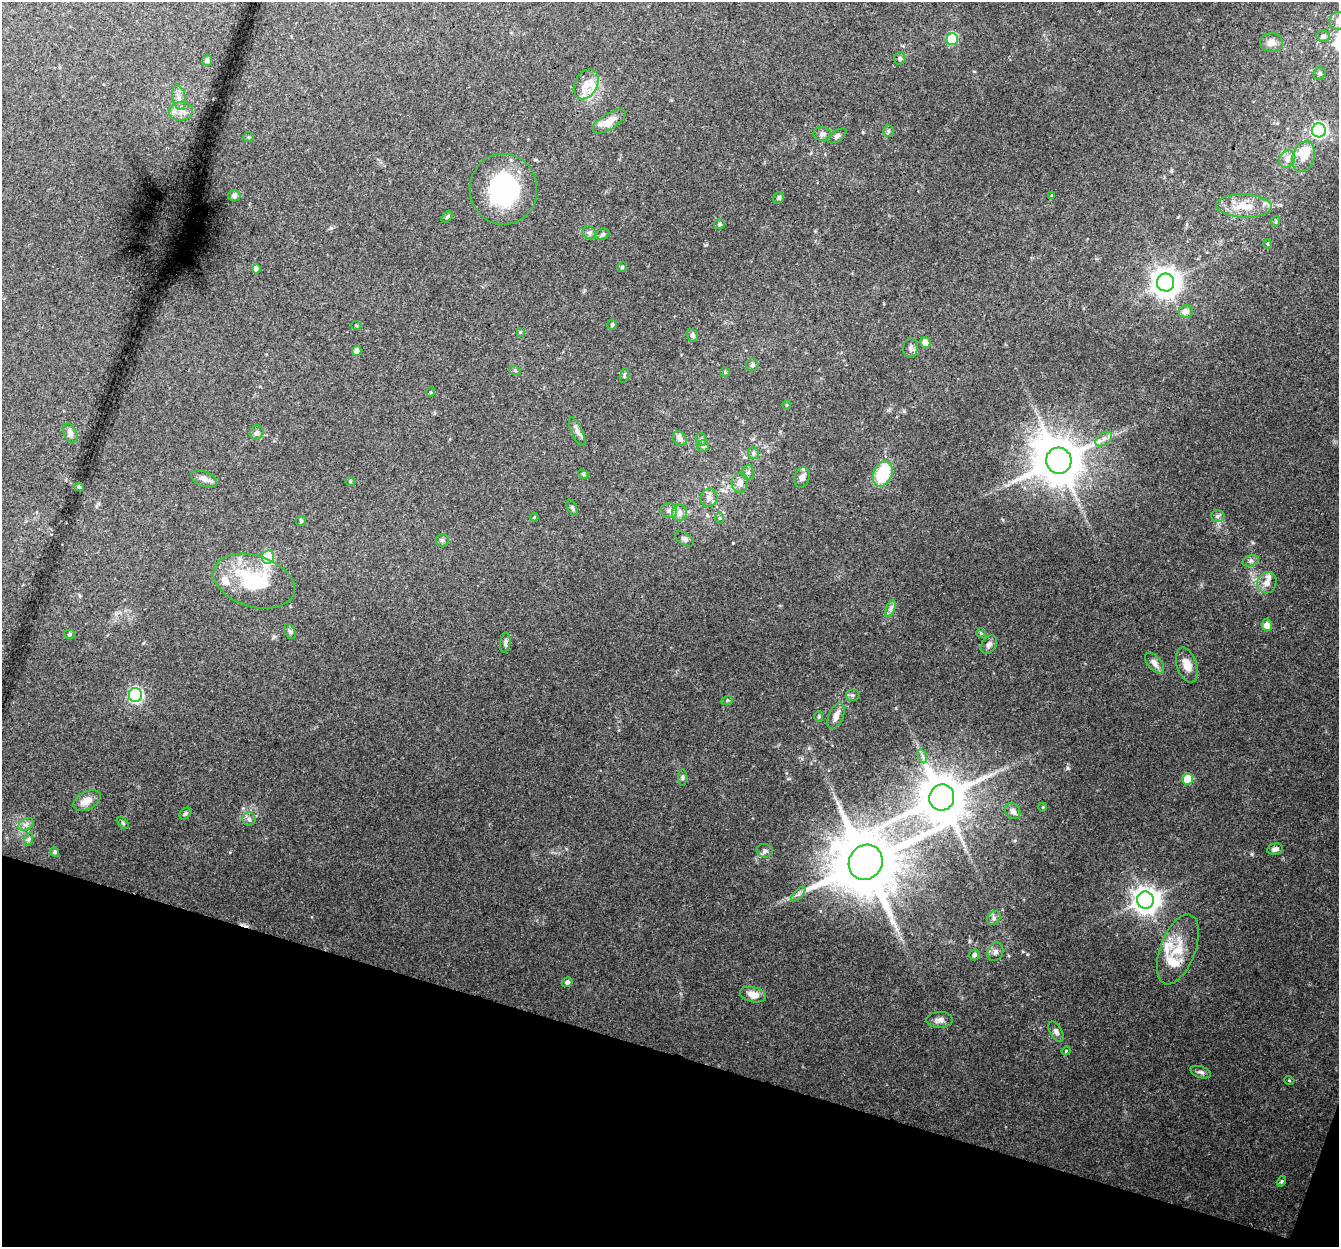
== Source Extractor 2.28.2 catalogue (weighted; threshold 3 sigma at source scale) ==
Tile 15 of 4 x 4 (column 3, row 4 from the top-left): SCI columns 2694-4030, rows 273-1517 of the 5396 x 5587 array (HDU 1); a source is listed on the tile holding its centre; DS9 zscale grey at full resolution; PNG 1341 x 1249 px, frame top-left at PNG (2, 2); each listed source drawn as its Kron ellipse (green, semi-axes under 4 px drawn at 4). Shown black and unused: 16% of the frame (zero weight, under 3 of 4 exposures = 5% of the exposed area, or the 3 px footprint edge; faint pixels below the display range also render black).
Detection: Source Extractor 2.28.2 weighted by HDU 2 'WHT'; one run over the whole footprint, this tile lists its part. Background 0.0834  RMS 0.0054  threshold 0.0242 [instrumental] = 3 sigma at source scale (4.5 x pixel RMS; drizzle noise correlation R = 1.50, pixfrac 1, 0.0396/0.0396 arcsec/px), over >= 5 px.
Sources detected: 132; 1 cosmic-ray / hot-pixel residue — neither listed nor drawn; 10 inside a brighter listed object's ellipse — not listed separately; the other 121 listed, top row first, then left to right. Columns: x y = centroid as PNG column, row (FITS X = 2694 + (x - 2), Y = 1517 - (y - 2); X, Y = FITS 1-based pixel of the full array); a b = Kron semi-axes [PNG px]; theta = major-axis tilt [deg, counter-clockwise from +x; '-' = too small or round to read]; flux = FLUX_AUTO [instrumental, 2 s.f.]
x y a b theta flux
1338 21 9 8 - 2.8
1323 36 6 5 - 1.3
952 39 6 5 - 33
1272 43 11 9 -5 3.5
900 59 6 6 - 1.2
207 60 5 5 - 1.5
1319 74 6 5 - 1.2
586 84 16 11 62 6.8
179 98 12 6 -78 3.1
181 111 12 9 10 4.1
609 121 19 8 32 6.7
1319 130 7 7 - 110
888 131 6 5 - 0.86
822 134 9 7 -3 1.7
837 136 10 5 33 1.4
248 137 5 4 - 0.76
1303 157 15 11 73 6.2
1287 159 9 7 60 3.3
503 189 35 34 - 62
234 196 6 5 - 1.4
1052 196 4 3 - 0.58
779 198 6 5 - 1
1244 206 28 11 -2 10
447 217 7 4 54 0.97
1276 221 5 3 - 0.66
719 224 5 5 - 1
589 233 7 6 - 1.4
602 234 7 5 21 1.1
1267 244 4 3 - 0.46
622 267 5 4 - 0.67
256 269 4 4 - 3.5
1166 282 9 8 - 630
1186 312 7 6 - 2.9
356 325 5 3 - 0.45
612 325 5 4 - 0.98
520 332 4 4 - 0.57
692 335 6 5 - 1.9
925 342 6 5 - 4
910 348 9 7 81 2
357 351 5 5 - 3.3
752 365 6 6 - 1.2
515 371 6 4 -20 0.76
725 372 5 5 - 0.67
624 376 8 4 75 0.97
431 392 5 3 - 0.46
786 405 5 3 - 0.51
577 432 15 5 -66 2.6
70 433 10 6 -64 2
257 433 7 6 - 1.7
680 439 8 6 -49 3.1
1104 439 9 6 36 2.4
701 440 6 5 - 1.1
703 446 6 5 - 1.2
753 453 6 5 - 1.1
1059 461 13 12 - 2400
748 472 7 6 - 1.3
583 474 5 4 - 0.73
883 474 13 9 66 25
802 477 10 7 70 2.6
204 479 13 7 -21 3.1
350 481 5 3 - 0.5
740 483 10 8 82 3.7
79 487 4 3 - 1.1
709 498 9 8 - 2.7
572 508 8 4 -65 1
669 510 8 7 - 2.1
679 513 8 7 - 3.2
1217 516 7 6 - 1.4
534 517 4 4 - 0.55
720 518 6 4 90 0.73
301 521 5 5 - 0.8
685 539 10 5 -31 1.7
442 540 6 6 - 1.1
268 557 7 6 - 32
1251 561 8 5 20 1.5
254 581 42 25 -17 41
1267 583 11 9 68 3.7
890 609 9 4 71 1.6
1267 625 6 5 - 4.1
290 632 8 5 -62 1.1
981 633 5 5 - 0.65
69 634 5 4 - 0.79
505 643 10 5 81 1.4
989 644 10 7 55 2.2
1154 663 12 6 -49 2.9
1187 665 18 10 -71 6.2
135 695 7 6 - 100
852 695 7 6 - 1.3
727 701 6 4 21 0.74
819 716 5 4 - 0.79
836 716 13 7 66 4
922 756 7 4 -71 1.4
682 778 8 4 89 1
1188 779 5 5 - 12
942 798 13 12 - 2500
87 800 15 9 25 5.4
1043 807 4 3 - 0.43
1013 811 9 7 -48 2.5
185 813 7 5 46 1
249 819 6 6 - 1.4
123 823 7 4 -46 0.7
26 824 8 5 31 1.9
29 839 7 4 71 1
1275 849 8 5 10 2
765 851 8 7 - 1.5
55 852 5 4 - 1.2
866 862 18 16 54 4900
798 894 9 3 45 1.5
1145 900 8 8 - 560
994 918 7 6 - 1.5
1178 949 37 17 69 16
995 952 9 7 67 2.1
974 955 5 5 - 1.9
567 982 5 5 - 1.5
753 994 13 7 -13 5.3
940 1020 13 8 1 2.8
1056 1032 11 6 -60 2
1066 1051 5 3 - 0.51
1201 1072 10 5 -16 1.5
1289 1080 5 3 - 0.43
1281 1181 5 4 - 0.71
Isophote crosses this tile's border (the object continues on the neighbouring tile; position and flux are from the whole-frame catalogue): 1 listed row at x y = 1338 21
Unlisted compact peaks at least as high as the median listed source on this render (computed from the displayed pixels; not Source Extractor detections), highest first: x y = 1068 768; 1252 854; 733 543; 1027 954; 904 411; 331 228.